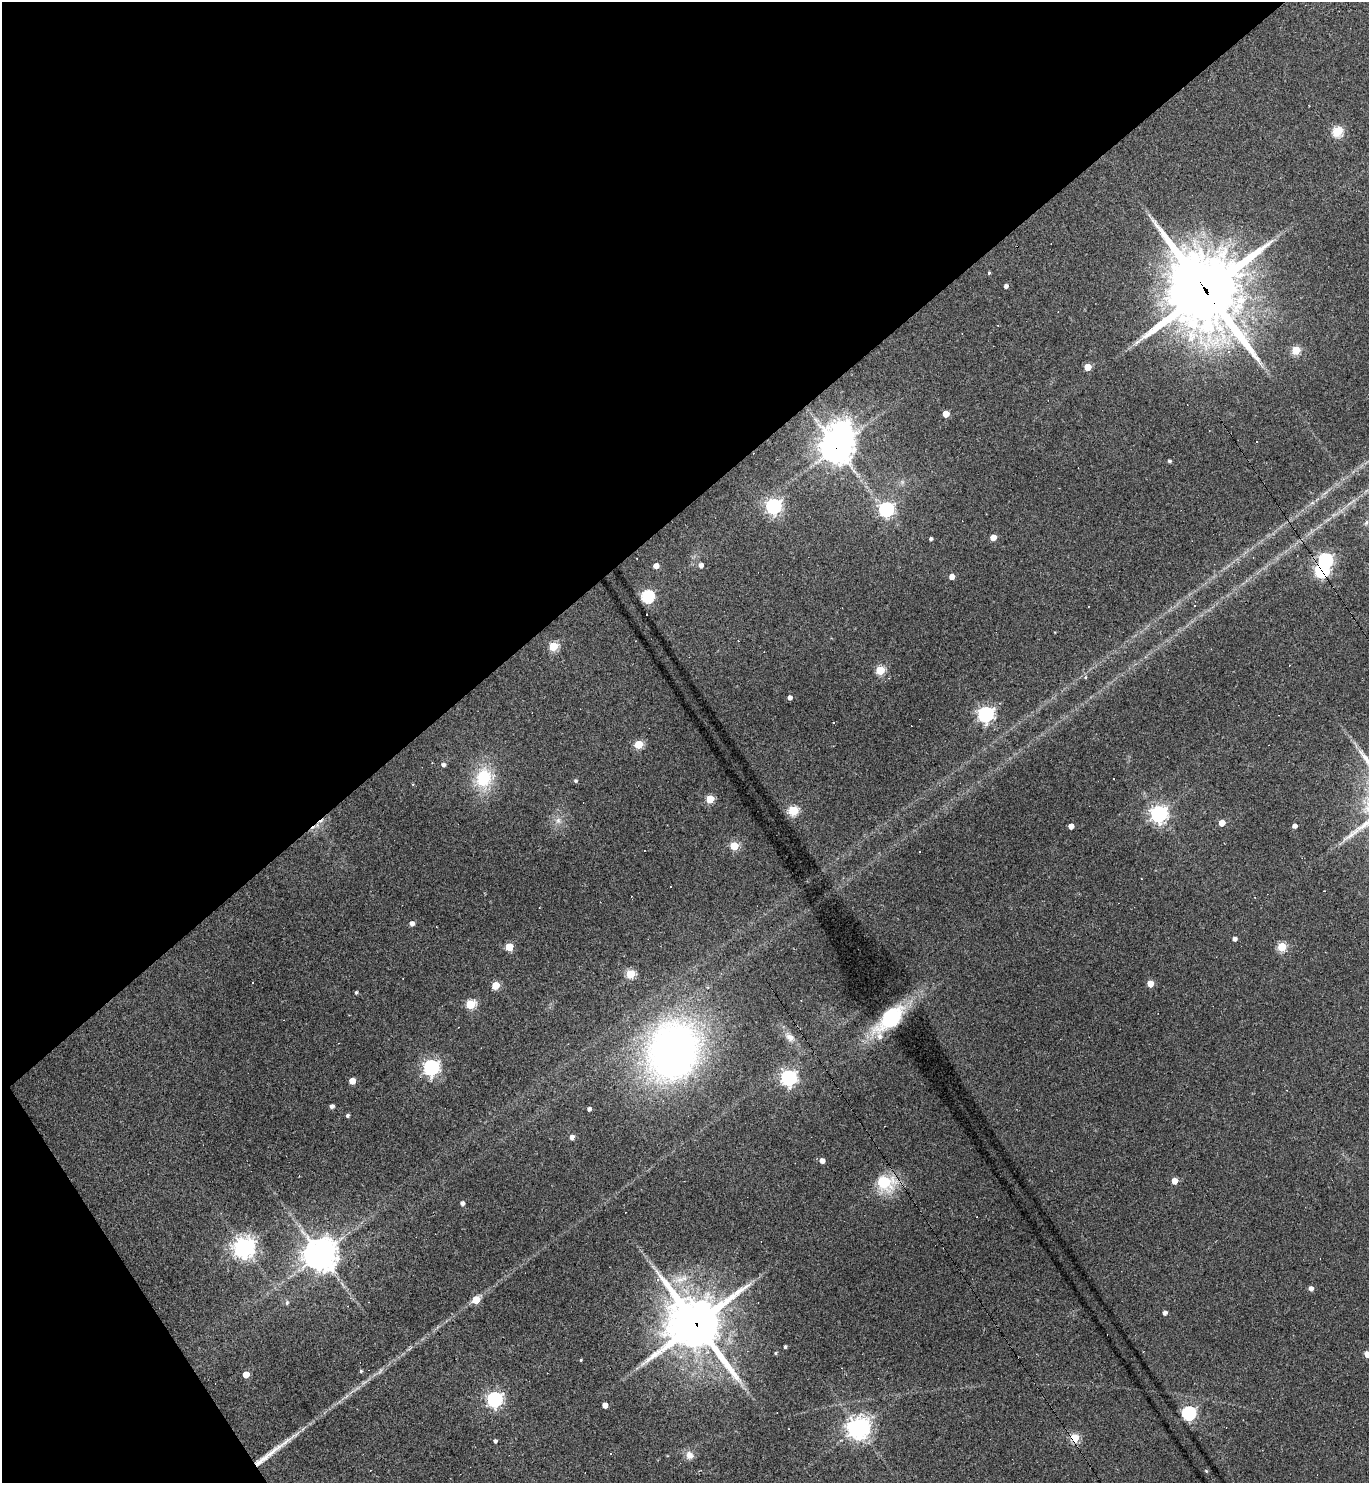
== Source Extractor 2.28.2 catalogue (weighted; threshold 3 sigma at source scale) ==
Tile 5 of 4 x 4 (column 1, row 2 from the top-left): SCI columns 294-1660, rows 2961-4441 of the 5916 x 5921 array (HDU 1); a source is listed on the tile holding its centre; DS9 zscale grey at full resolution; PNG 1371 x 1485 px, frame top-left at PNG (2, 2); no overlay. Shown black and unused: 37% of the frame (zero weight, under 2 of 3 exposures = <1% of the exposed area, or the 3 px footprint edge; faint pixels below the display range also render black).
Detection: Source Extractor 2.28.2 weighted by HDU 2 'WHT'; one run over the whole footprint, this tile lists its part. Background 0.109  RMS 0.007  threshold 0.0316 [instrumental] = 3 sigma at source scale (4.5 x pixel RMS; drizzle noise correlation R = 1.50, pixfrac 1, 0.05/0.05 arcsec/px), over >= 5 px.
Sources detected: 114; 2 too faint to see at this stretch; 1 inside a brighter object's white glare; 20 cosmic-ray / hot-pixel residue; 1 long thin detection or spike segment (spike, bleed or trail) — not listed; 1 inside a brighter listed object's ellipse — not listed separately; the other 89 listed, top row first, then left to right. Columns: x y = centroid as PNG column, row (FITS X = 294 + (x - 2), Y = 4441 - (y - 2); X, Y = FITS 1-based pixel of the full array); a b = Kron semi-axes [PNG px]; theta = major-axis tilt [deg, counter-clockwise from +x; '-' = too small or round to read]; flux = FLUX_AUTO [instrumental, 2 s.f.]
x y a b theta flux
1337 132 5 5 - 56
989 273 3 3 - 1.4
1006 286 4 4 - 2.6
1206 291 34 30 -64 4400
1296 350 5 5 - 31
1228 351 5 4 - 1.7
1088 367 5 5 - 16
946 414 5 4 - 10
836 447 12 11 - 960
1169 461 4 4 - 1.7
773 506 6 6 - 220
886 509 6 6 - 180
1366 522 8 5 63 1.8
993 538 4 4 - 9.2
931 539 4 3 - 1.6
1325 560 6 6 - 150
701 565 5 4 - 3.5
656 566 4 4 - 7.3
1322 571 8 7 - 76
952 577 4 4 - 5.2
647 596 6 6 - 95
1194 605 3 3 - 4.9
553 646 5 5 - 38
880 670 5 5 - 36
1085 677 5 5 - 1
790 698 4 4 - 3
985 714 6 6 - 240
833 722 2 2 - 0.5
638 744 5 5 - 26
443 765 5 5 - 2
483 778 20 16 80 36
575 781 5 5 - 1.2
710 799 5 5 - 27
793 811 5 5 - 47
1158 814 6 6 - 300
558 820 9 7 89 3.5
1222 823 5 4 - 11
1071 826 4 4 - 6.2
1295 826 4 4 - 3.2
734 846 5 5 - 32
1141 879 3 2 - 0.46
670 886 3 2 - 0.69
412 923 4 4 - 3.8
1234 939 4 4 - 3
509 947 5 5 - 26
1282 947 5 5 - 37
630 974 5 5 - 37
252 983 3 3 - 0.8
1150 984 5 4 - 10
495 985 5 5 - 21
356 992 3 3 - 1.3
470 1004 5 5 - 46
891 1018 32 14 42 63
790 1037 16 9 -39 5.8
673 1051 48 41 63 440
431 1067 6 6 - 220
788 1078 6 6 - 230
352 1081 5 5 - 11
332 1106 4 4 - 2.6
589 1109 4 4 - 2.3
347 1115 4 4 - 1.5
572 1137 5 4 - 3.9
822 1161 5 4 - 4.7
1174 1181 5 4 - 9.1
885 1183 26 22 -4 27
462 1203 4 4 - 2.8
244 1247 7 7 - 510
320 1254 11 10 - 1200
653 1267 9 3 -45 1.8
1311 1288 4 4 - 3.7
476 1300 5 5 - 23
287 1302 6 5 - 1.3
1165 1313 4 4 - 3
696 1324 21 19 -45 3100
785 1347 3 3 - 1.4
776 1353 4 3 - 0.88
1367 1354 5 4 - 8
581 1360 3 3 - 0.71
361 1371 4 4 - 1.1
246 1374 5 5 - 11
494 1399 6 6 - 220
605 1405 4 4 - 6.1
1189 1413 6 6 - 140
858 1428 7 7 - 600
1074 1438 5 5 - 39
495 1441 4 4 - 2.1
611 1453 3 2 - 0.54
689 1455 10 10 - 5.5
1206 1471 5 4 - 0.79
Overlapping masked pixels (flux is a lower limit): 7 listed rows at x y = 1206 291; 836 447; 1325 560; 1322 571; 885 1183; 696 1324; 1074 1438
Isophote crosses this tile's border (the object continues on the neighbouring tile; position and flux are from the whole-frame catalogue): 1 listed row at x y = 1367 1354